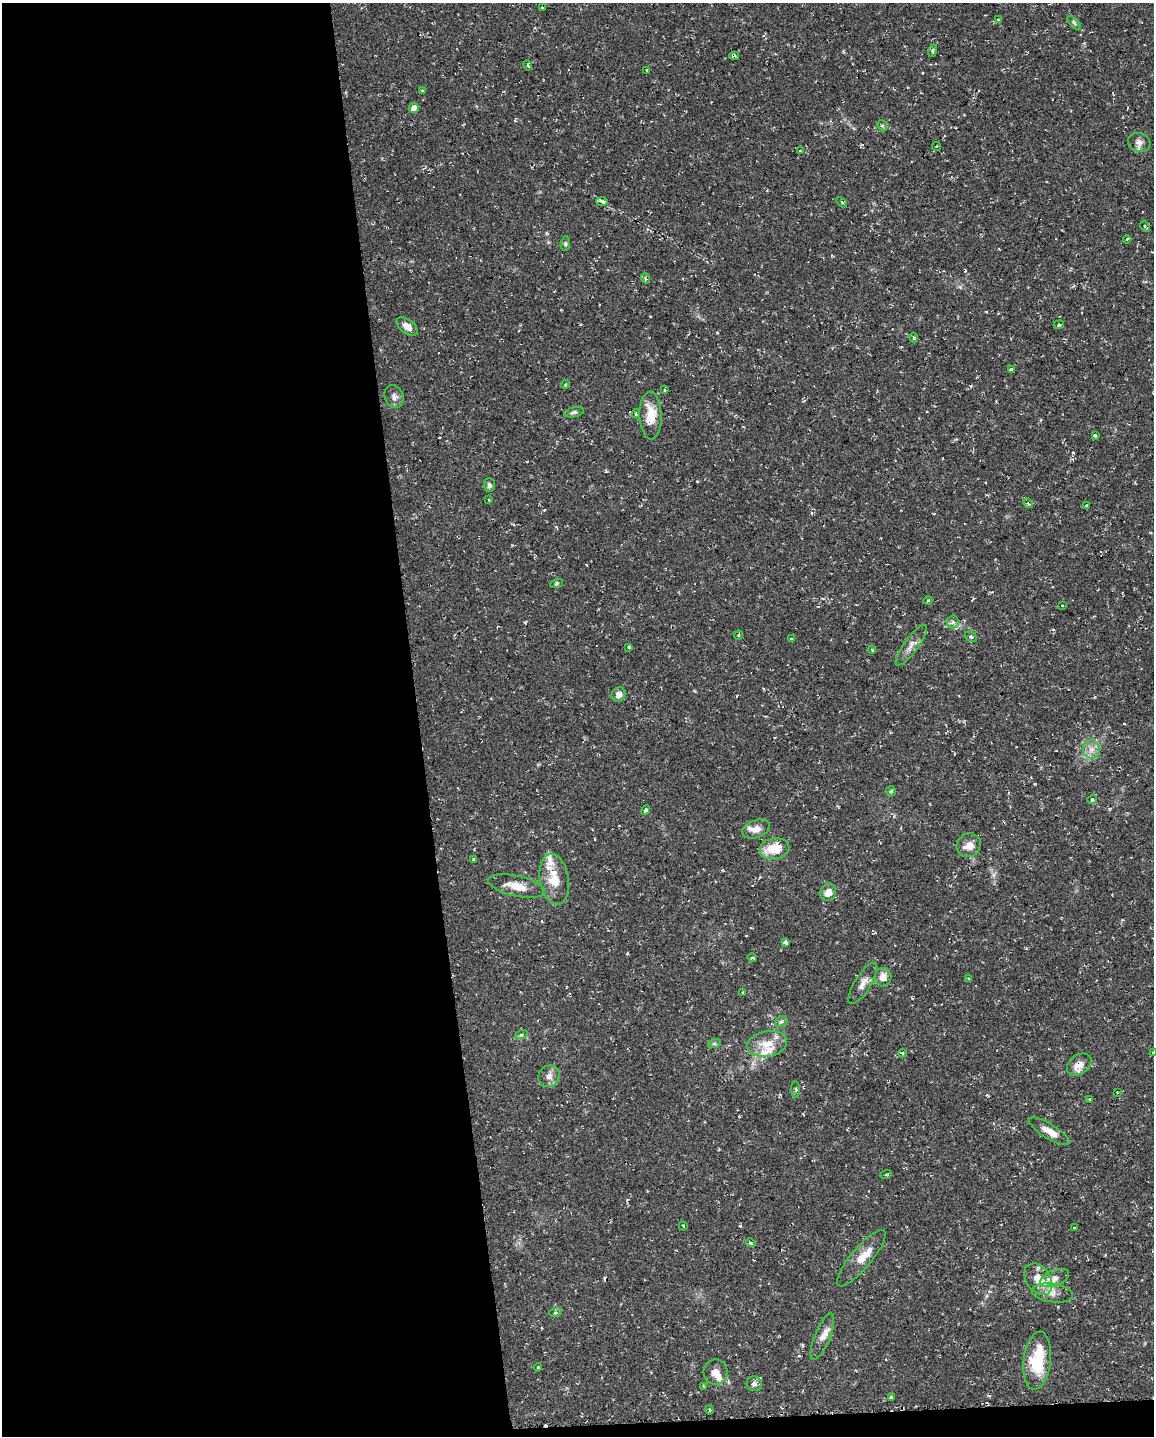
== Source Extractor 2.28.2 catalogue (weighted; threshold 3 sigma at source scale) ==
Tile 9 of 4 x 3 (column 1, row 3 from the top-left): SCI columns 1-1152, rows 50-1483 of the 4607 x 4367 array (HDU 1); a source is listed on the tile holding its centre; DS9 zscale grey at full resolution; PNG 1156 x 1438 px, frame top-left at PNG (2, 3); each listed source drawn as its Kron ellipse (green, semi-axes under 4 px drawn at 4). Shown black and unused: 37% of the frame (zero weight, under 2 of 3 exposures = <1% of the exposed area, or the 3 px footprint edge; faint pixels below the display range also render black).
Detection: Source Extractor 2.28.2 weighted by HDU 2 'WHT'; one run over the whole footprint, this tile lists its part. Background 0.0286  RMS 0.004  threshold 0.018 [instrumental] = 3 sigma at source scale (4.5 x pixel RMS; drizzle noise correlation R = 1.50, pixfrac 1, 0.0396/0.0396 arcsec/px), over >= 5 px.
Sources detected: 106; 1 inside a brighter object's white glare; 8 cosmic-ray / hot-pixel residue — neither listed nor drawn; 6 inside a brighter listed object's ellipse — not listed separately; the other 91 listed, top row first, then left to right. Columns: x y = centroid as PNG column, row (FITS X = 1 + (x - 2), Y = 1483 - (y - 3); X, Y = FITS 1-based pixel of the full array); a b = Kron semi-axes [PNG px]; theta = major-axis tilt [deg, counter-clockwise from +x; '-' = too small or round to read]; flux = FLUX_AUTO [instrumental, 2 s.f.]
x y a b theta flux
542 8 3 3 - 1.5
998 20 3 3 - 0.53
1074 23 9 3 -45 0.69
933 51 6 4 71 0.69
734 56 5 4 - 0.97
528 66 5 3 - 0.53
646 70 3 3 - 0.72
422 90 4 3 - 0.35
414 108 5 4 - 3
882 126 6 4 -67 0.64
1139 142 11 9 -18 2.2
936 146 4 3 - 0.45
800 151 2 2 - 0.37
602 201 6 4 -4 0.79
842 202 6 2 -46 0.49
1145 226 5 2 - 0.46
1127 239 4 3 - 0.47
565 244 7 4 85 0.68
645 278 5 3 - 0.54
1059 325 5 4 - 0.63
407 326 12 7 -39 3.2
914 337 5 4 - 0.51
1011 369 4 3 - 0.63
565 384 4 3 - 0.37
664 390 4 3 - 0.58
394 397 12 9 -69 1.9
574 412 10 5 13 0.95
636 414 4 4 - 0.44
651 416 24 11 -88 8.6
1095 435 3 3 - 1.1
489 485 7 6 - 1
489 500 4 2 - 0.29
1028 503 5 4 - 0.61
1087 505 3 3 - 1.3
557 583 7 3 19 0.52
928 600 4 3 - 0.44
1062 606 3 3 - 0.77
953 622 6 6 - 1.1
738 635 5 3 - 0.41
971 637 7 5 -38 0.97
791 639 4 3 - 0.38
911 645 24 7 54 3
629 647 3 3 - 0.74
872 650 4 2 - 0.37
619 694 7 7 - 2.4
1091 749 9 8 - 2.7
891 791 5 5 - 0.56
1092 800 5 3 - 0.51
646 810 5 4 - 0.67
756 829 14 8 20 2.9
969 845 12 11 - 3.7
774 849 15 10 10 9.3
474 859 4 3 - 1.9
554 879 26 14 -81 9
517 886 29 10 -12 6.1
828 892 9 7 70 3.6
786 943 4 4 - 5
752 958 5 3 - 0.63
883 977 9 8 - 3.4
968 979 4 3 - 0.58
863 983 23 8 58 3.1
743 993 3 3 - 0.94
781 1021 7 5 30 0.77
521 1035 6 4 19 0.66
714 1044 6 4 18 0.64
767 1044 20 12 10 6.6
902 1053 4 3 - 0.41
1153 1053 3 3 - 0.39
1079 1064 13 9 36 3.9
549 1076 11 10 - 2.6
796 1090 8 4 -89 0.68
1117 1092 2 2 - 0.32
1089 1099 3 2 - 0.29
1049 1131 23 7 -31 4
886 1174 6 3 19 0.51
683 1226 4 2 - 0.37
1074 1228 3 2 - 0.44
751 1243 5 4 - 0.78
861 1258 36 10 50 6.4
1055 1278 15 8 21 2.7
1038 1279 17 12 -55 7.1
1053 1293 21 9 -8 3.7
555 1313 6 4 18 0.54
822 1337 25 7 68 3.4
1037 1361 29 13 84 17
538 1367 4 4 - 0.48
716 1372 13 12 - 3.5
754 1384 7 7 - 1.5
703 1386 4 4 - 0.7
891 1398 3 3 - 0.81
709 1410 4 3 - 0.42
Overlapping masked pixels (flux is a lower limit): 2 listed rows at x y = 734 56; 1079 1064
Isophote crosses this tile's border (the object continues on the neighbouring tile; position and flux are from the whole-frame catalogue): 1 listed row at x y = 1153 1053